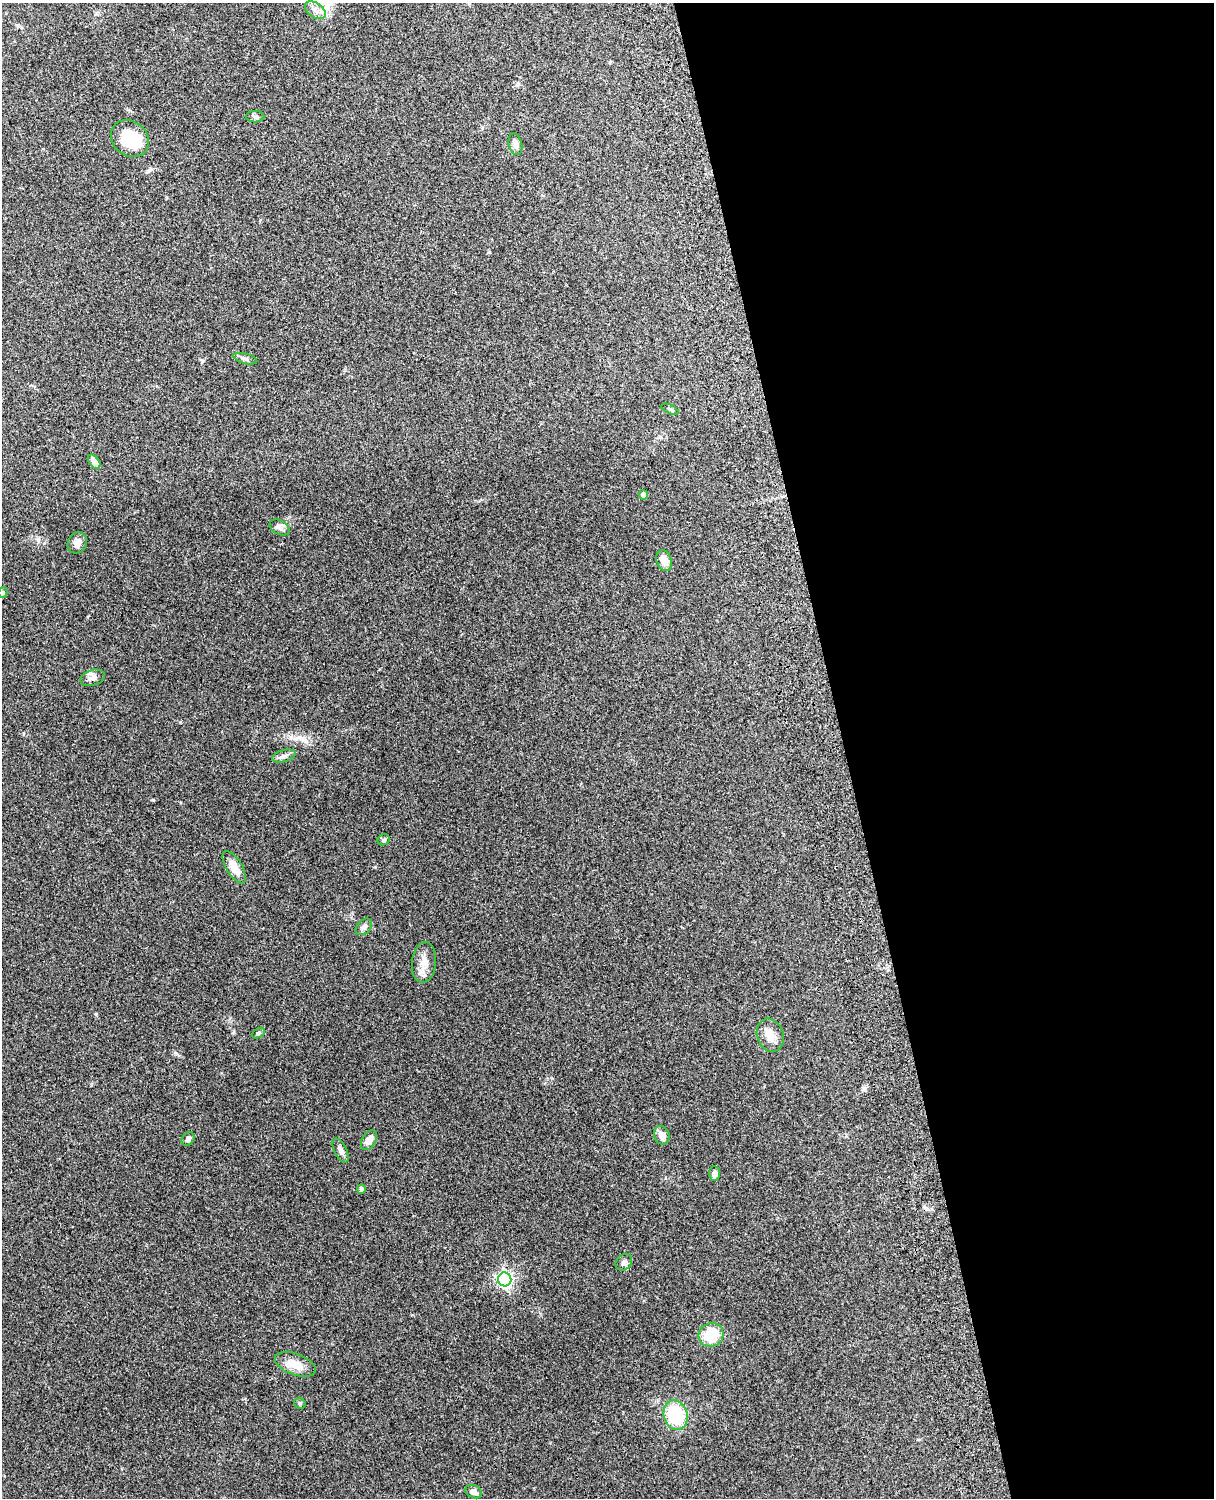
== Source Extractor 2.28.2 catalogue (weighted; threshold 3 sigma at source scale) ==
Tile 8 of 4 x 3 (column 4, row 2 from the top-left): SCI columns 3757-4968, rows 1660-3155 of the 5089 x 4928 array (HDU 1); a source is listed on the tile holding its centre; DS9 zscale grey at full resolution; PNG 1216 x 1500 px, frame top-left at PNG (2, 3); each listed source drawn as its Kron ellipse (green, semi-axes under 4 px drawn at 4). Shown black and unused: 31% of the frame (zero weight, under 3 of 4 exposures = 6% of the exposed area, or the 3 px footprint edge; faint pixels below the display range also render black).
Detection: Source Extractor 2.28.2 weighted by HDU 2 'WHT'; one run over the whole footprint, this tile lists its part. Background 0.258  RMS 0.0089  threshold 0.0398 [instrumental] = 3 sigma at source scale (4.5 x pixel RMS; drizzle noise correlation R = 1.50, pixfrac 1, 0.05/0.05 arcsec/px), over >= 5 px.
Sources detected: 34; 1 cosmic-ray / hot-pixel residue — neither listed nor drawn; the other 33 listed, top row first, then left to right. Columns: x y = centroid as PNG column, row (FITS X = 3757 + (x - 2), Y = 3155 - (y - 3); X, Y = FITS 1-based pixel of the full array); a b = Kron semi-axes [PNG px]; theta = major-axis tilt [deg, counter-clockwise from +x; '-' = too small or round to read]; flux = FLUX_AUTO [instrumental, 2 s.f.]
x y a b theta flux
315 10 11 7 -35 4.6
255 117 9 5 0 2.3
130 138 20 17 -41 35
515 144 11 6 -75 4
245 359 12 5 -15 2.5
670 409 9 4 -26 1.7
94 462 8 5 -54 4.9
644 495 5 4 - 4.6
279 527 11 7 -29 3.4
77 543 11 9 60 5.2
664 561 10 7 -70 8.5
3 593 5 4 - 1.5
92 678 13 7 19 4.3
284 756 12 6 16 3.3
384 840 6 5 - 1.8
234 867 18 8 -59 11
364 927 10 6 45 2.9
424 962 20 12 84 10
258 1033 7 4 28 1.5
770 1035 17 13 -71 9.5
662 1135 9 7 -71 5.7
188 1139 7 6 - 2.8
369 1140 11 7 59 5.7
341 1150 13 6 -63 3.7
714 1173 7 5 -88 3.7
361 1189 5 4 - 2
624 1262 9 7 45 3
505 1279 7 6 - 220
711 1335 12 11 - 23
295 1364 21 10 -20 12
300 1403 6 5 - 1.2
675 1415 15 11 -74 44
473 1492 9 6 -24 4.2
Isophote crosses this tile's border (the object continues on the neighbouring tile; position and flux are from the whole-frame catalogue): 1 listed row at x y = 3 593
Unlisted compact peaks at least as high as the median listed source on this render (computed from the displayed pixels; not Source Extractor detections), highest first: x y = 38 540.